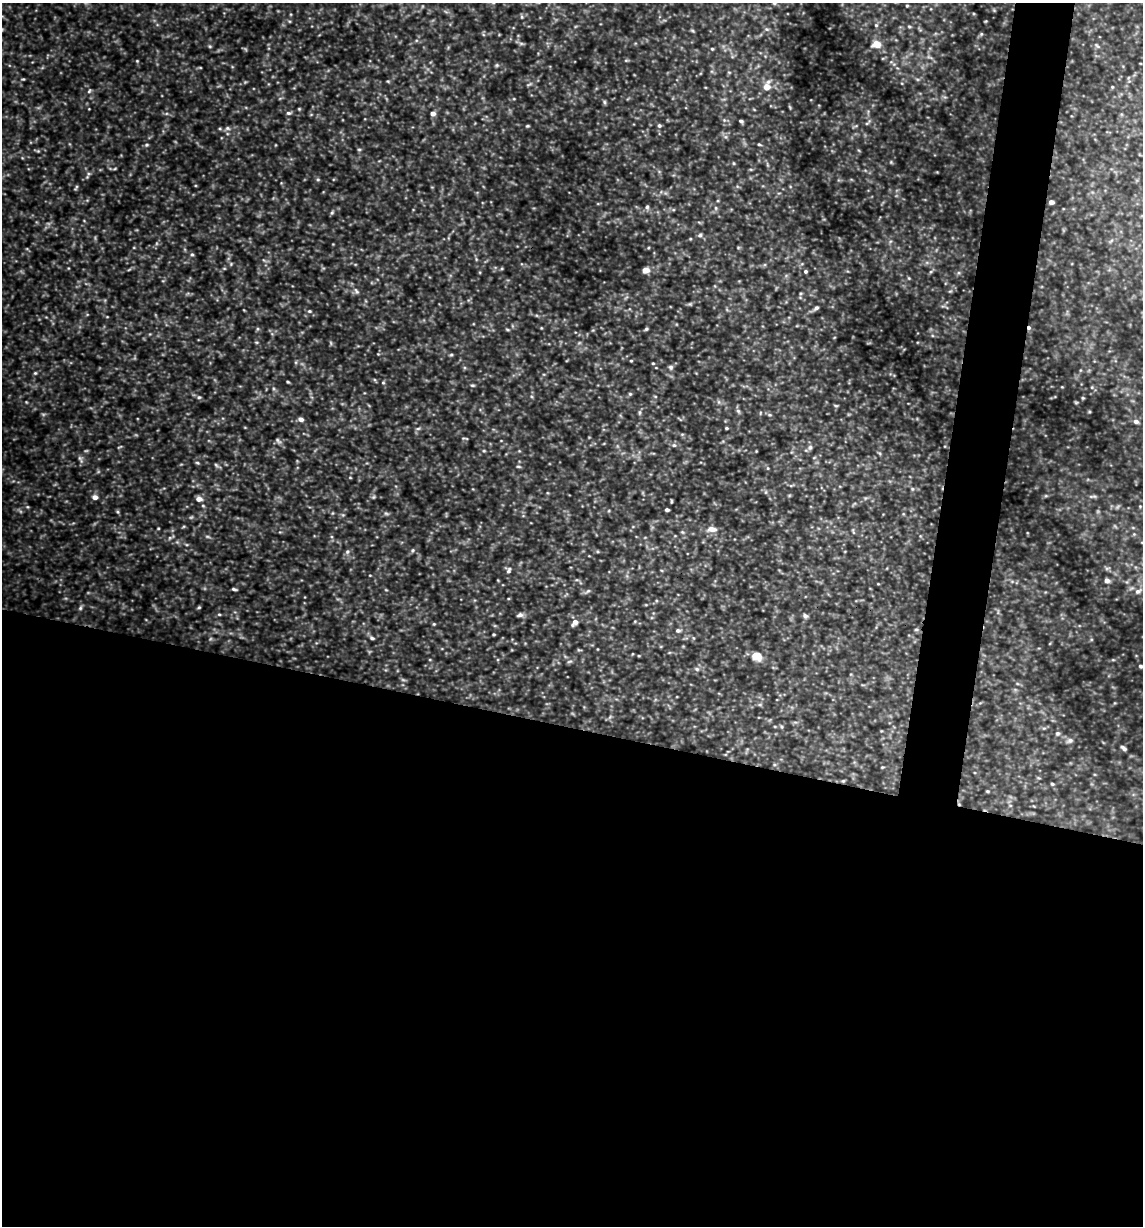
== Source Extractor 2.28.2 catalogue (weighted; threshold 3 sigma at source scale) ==
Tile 14 of 4 x 4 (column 2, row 4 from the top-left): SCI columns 1259-2399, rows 1-1224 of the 4916 x 4899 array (HDU 1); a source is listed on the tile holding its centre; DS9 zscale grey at full resolution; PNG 1145 x 1228 px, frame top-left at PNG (2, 3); no overlay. Shown black and unused: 44% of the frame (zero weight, under 3 of 4 exposures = <1% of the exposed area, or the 3 px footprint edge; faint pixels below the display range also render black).
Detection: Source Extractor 2.28.2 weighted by HDU 2 'WHT'; one run over the whole footprint, this tile lists its part. Background 0.424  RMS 0.053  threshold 0.239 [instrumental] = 3 sigma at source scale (4.5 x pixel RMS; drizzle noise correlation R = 1.50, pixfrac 1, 0.05/0.05 arcsec/px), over >= 5 px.
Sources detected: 148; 6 too faint to see at this stretch — not listed; the other 142 listed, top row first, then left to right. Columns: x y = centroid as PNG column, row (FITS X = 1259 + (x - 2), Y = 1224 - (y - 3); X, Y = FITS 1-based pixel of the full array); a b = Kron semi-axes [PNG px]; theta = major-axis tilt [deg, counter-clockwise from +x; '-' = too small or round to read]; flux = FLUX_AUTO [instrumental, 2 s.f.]
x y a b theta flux
774 3 6 5 - 11
907 6 4 4 - 5.1
522 17 6 4 -89 7.3
876 25 5 5 - 9.1
909 27 5 3 - 6.6
767 29 6 4 16 8.4
981 34 6 4 47 7.4
521 43 7 4 -1 9.4
876 44 6 5 - 94
210 46 5 4 - 7
1097 46 10 4 -40 13
712 49 4 3 - 5.8
929 57 11 3 -25 11
626 60 6 4 0 6
137 61 4 4 - 4.8
497 65 5 5 - 7.5
729 72 5 3 - 5.3
23 79 4 4 - 5.8
388 81 4 4 - 5.3
529 84 8 3 30 8.1
767 86 10 7 70 70
1112 87 4 4 - 5.6
89 91 7 4 49 8.8
604 102 6 5 - 8.6
790 107 6 3 -70 5.9
289 113 7 4 5 11
433 113 5 5 - 29
724 120 5 5 - 8
741 121 5 3 - 10
868 122 13 4 44 11
659 125 5 5 - 12
527 126 4 3 - 6.3
227 128 8 6 -1 16
220 129 5 3 - 6.5
726 137 7 4 -71 10
759 144 6 4 -26 7.6
146 145 6 5 - 8.4
359 149 5 3 - 6.1
38 151 5 5 - 6.8
734 163 5 3 - 5.4
115 169 7 3 19 6.1
88 175 13 4 64 14
318 179 5 4 - 7.2
76 187 8 3 63 7.3
1051 202 4 4 - 28
647 207 7 5 88 11
716 208 6 4 -90 9
332 213 6 4 68 7.6
700 235 7 6 - 12
192 254 5 4 - 8.8
231 264 5 5 - 6.5
646 270 5 5 - 56
805 271 5 4 - 8.7
909 278 5 4 - 5.7
356 291 10 6 -60 18
690 304 7 4 18 8.7
816 308 7 4 39 13
309 311 6 5 - 9.9
1029 328 5 4 - 12
257 329 6 4 71 6.6
646 329 4 4 - 8.4
507 330 7 3 -9 6.7
451 355 5 4 - 7.1
631 361 3 3 - 5.4
296 362 6 4 72 6.9
653 363 4 4 - 5
671 367 7 6 - 14
35 373 5 5 - 6.8
288 382 4 3 - 6
383 383 5 4 - 6.7
472 385 6 4 0 7.4
630 394 5 5 - 7.4
655 396 5 3 - 5.1
199 397 6 5 - 9.4
1083 398 4 3 - 5.4
719 402 6 4 -71 9.1
836 405 7 3 -9 6.1
738 411 7 5 -45 11
640 412 8 4 90 9.9
769 415 7 4 -8 8.3
301 419 6 5 - 25
1136 421 6 5 - 17
418 428 6 4 2 8.4
726 428 4 3 - 6.9
465 438 8 2 -7 5.7
278 441 11 5 -44 14
674 445 7 6 - 13
120 447 8 3 23 5.5
810 447 8 6 48 15
484 451 5 3 - 5.4
814 458 6 3 20 5.4
80 459 12 5 -65 15
197 463 6 4 -19 7.2
216 465 8 4 -36 9.6
518 466 7 3 -1 6.5
768 468 5 4 - 5.9
350 477 4 3 - 4.2
912 489 5 5 - 8
766 492 6 4 90 7.3
1046 496 6 4 -18 6
1093 496 13 4 0 13
95 497 6 5 - 29
373 497 5 5 - 7.7
199 499 6 5 - 36
671 501 5 3 - 5.7
667 510 4 3 - 14
118 512 5 5 - 7.2
386 513 7 4 -2 9.1
158 528 4 3 - 4.5
712 529 9 6 0 45
682 532 6 4 -44 7.7
413 550 6 4 72 7.6
347 551 7 6 - 13
509 570 9 6 71 17
1107 581 5 5 - 27
234 589 5 3 - 9.2
588 591 8 4 35 11
1138 591 8 6 26 18
199 607 5 4 - 6.7
80 608 7 5 61 10
219 614 4 4 - 6
520 615 8 5 7 18
805 616 6 5 - 15
575 622 9 6 50 30
434 624 4 4 - 5.3
916 629 6 4 1 6.7
678 630 6 5 - 13
494 634 3 2 - 5.5
372 638 6 4 -23 11
639 656 4 3 - 4.5
756 656 6 5 - 170
569 661 8 4 10 9.4
1141 666 3 3 - 9.2
697 669 7 6 - 13
782 727 6 3 -71 6.6
1057 733 6 6 - 11
1070 741 10 6 18 18
1124 748 6 3 -36 15
882 767 4 3 - 4.9
843 781 5 4 - 6.1
1052 784 4 4 - 6.6
987 791 4 3 - 6
Overlapping masked pixels (flux is a lower limit): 1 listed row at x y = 1029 328
Isophote crosses this tile's border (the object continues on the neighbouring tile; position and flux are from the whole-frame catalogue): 1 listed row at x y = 774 3
Unlisted compact peaks at least as high as the median listed source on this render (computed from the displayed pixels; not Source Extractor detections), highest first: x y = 1089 412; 26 402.